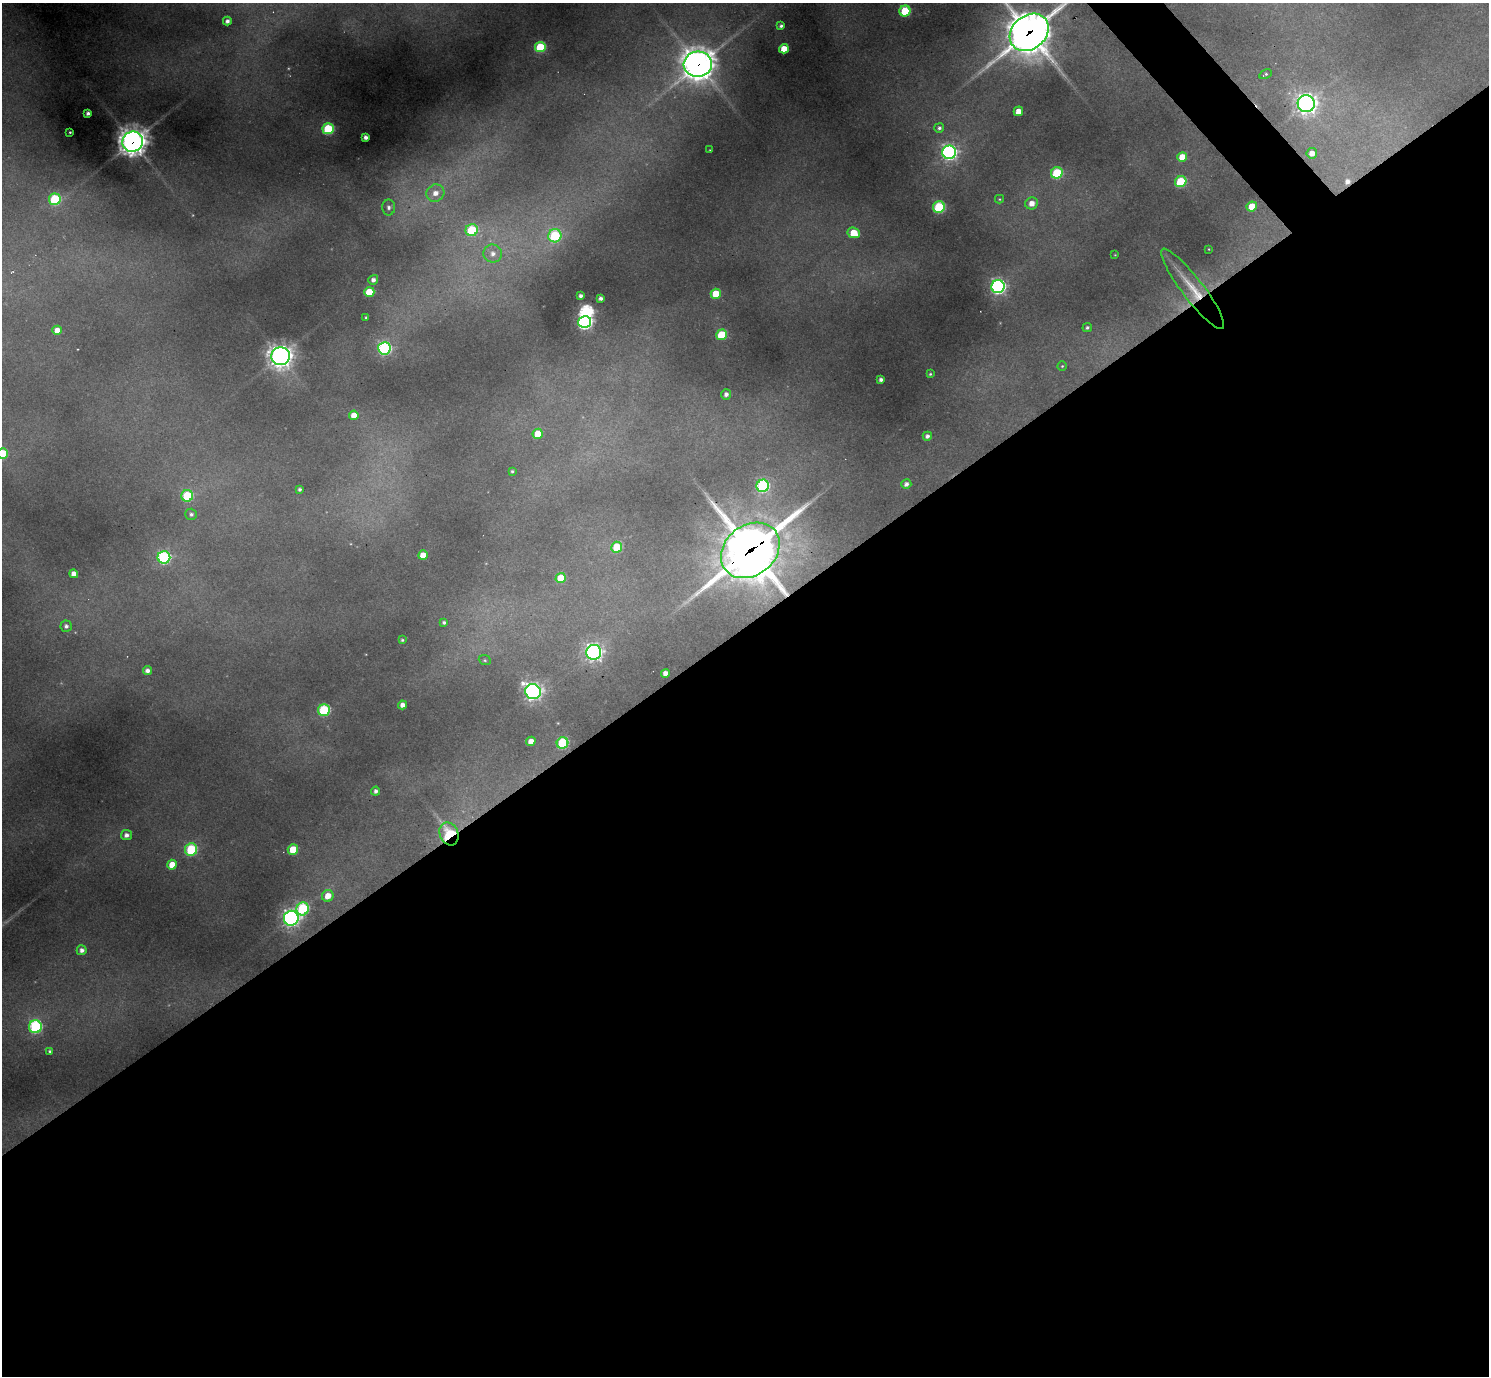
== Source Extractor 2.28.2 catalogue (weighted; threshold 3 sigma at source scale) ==
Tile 15 of 4 x 4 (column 3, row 4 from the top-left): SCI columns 2976-4462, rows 296-1669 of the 5951 x 5947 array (HDU 1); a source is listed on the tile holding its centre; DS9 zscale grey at full resolution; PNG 1491 x 1378 px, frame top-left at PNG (2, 3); each listed source drawn as its Kron ellipse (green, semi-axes under 4 px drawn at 4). Shown black and unused: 55% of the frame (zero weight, under 2 of 3 exposures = <1% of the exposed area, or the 3 px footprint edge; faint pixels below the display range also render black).
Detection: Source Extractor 2.28.2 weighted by HDU 2 'WHT'; one run over the whole footprint, this tile lists its part. Background 0.385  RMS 0.013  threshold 0.0569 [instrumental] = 3 sigma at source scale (4.5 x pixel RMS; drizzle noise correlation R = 1.50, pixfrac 1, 0.05/0.05 arcsec/px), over >= 5 px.
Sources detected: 96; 1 too faint to see at this stretch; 1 inside a brighter object's white glare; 1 cosmic-ray / hot-pixel residue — neither listed nor drawn; the other 93 listed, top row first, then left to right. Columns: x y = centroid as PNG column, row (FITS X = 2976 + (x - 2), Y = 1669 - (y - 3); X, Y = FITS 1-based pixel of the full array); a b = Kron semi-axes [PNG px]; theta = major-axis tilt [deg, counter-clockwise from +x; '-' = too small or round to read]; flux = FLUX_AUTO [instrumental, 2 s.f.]
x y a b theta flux
905 11 5 5 - 75
227 21 4 4 - 5.4
781 26 4 3 - 3.1
1029 32 21 16 40 3900
540 47 5 5 - 80
784 49 5 4 - 23
698 64 14 12 4 2500
1265 74 6 3 28 1.7
1306 104 8 8 - 810
1018 111 5 4 - 16
88 113 4 4 - 4.5
939 128 5 5 - 3.5
328 129 6 5 - 110
70 132 3 2 - 1.2
366 137 4 4 - 6.1
133 142 10 10 - 1700
710 150 2 2 - 0.67
949 152 7 7 - 500
1312 153 5 5 - 13
1182 157 5 5 - 27
1057 173 6 5 - 120
1181 182 6 5 - 87
435 193 9 8 - 13
55 199 6 6 - 130
999 199 4 4 - 1.4
1032 203 6 6 - 14
1252 206 5 5 - 28
389 207 8 6 89 4.5
939 207 6 5 - 130
472 230 6 6 - 96
854 233 6 5 - 36
555 236 7 6 - 130
1209 249 3 2 - 0.8
493 254 9 9 - 10
1115 255 3 2 - 0.95
373 280 5 5 - 6.5
998 287 6 6 - 440
1193 289 50 10 -52 38
369 292 5 5 - 39
716 294 5 5 - 46
580 296 4 3 - 4.1
601 298 4 4 - 4.6
366 317 3 3 - 1.9
585 322 6 6 - 390
1087 327 5 4 - 2.6
57 330 4 4 - 13
722 335 5 5 - 73
384 348 6 6 - 260
281 356 9 9 - 1100
1062 366 4 4 - 1.6
930 374 3 3 - 1.5
881 379 4 4 - 4.9
726 394 5 5 - 6.3
354 415 5 4 - 14
538 434 5 5 - 33
927 436 4 4 - 4.9
3 454 5 5 - 54
512 471 3 3 - 2
906 484 5 5 - 5.8
763 486 6 6 - 220
300 489 3 3 - 3
187 496 6 5 - 110
191 514 6 5 - 3.8
617 547 5 5 - 58
750 550 32 25 38 4600
423 555 5 4 - 22
164 557 6 6 - 230
74 574 4 4 - 9
561 578 5 5 - 39
444 622 4 4 - 3
66 626 6 5 - 4.6
402 640 3 3 - 1.8
594 652 7 7 - 550
485 660 6 5 - 2.3
147 671 4 4 - 6.5
665 673 4 4 - 8.2
533 691 8 7 - 620
403 705 4 4 - 7.8
324 710 6 5 - 160
531 741 5 4 - 15
562 743 6 5 - 130
376 791 4 4 - 4.7
449 834 12 9 -68 80
126 835 5 5 - 6.5
293 849 5 5 - 45
191 850 6 6 - 120
172 865 5 5 - 24
328 896 6 5 - 20
303 909 6 6 - 150
291 918 7 7 - 590
82 950 5 5 - 6.2
35 1027 6 6 - 220
50 1051 4 4 - 2.4
Overlapping masked pixels (flux is a lower limit): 6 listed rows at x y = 1029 32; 698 64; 133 142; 1193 289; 750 550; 449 834
Isophote crosses this tile's border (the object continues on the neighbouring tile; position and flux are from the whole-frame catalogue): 2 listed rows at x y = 1029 32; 3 454